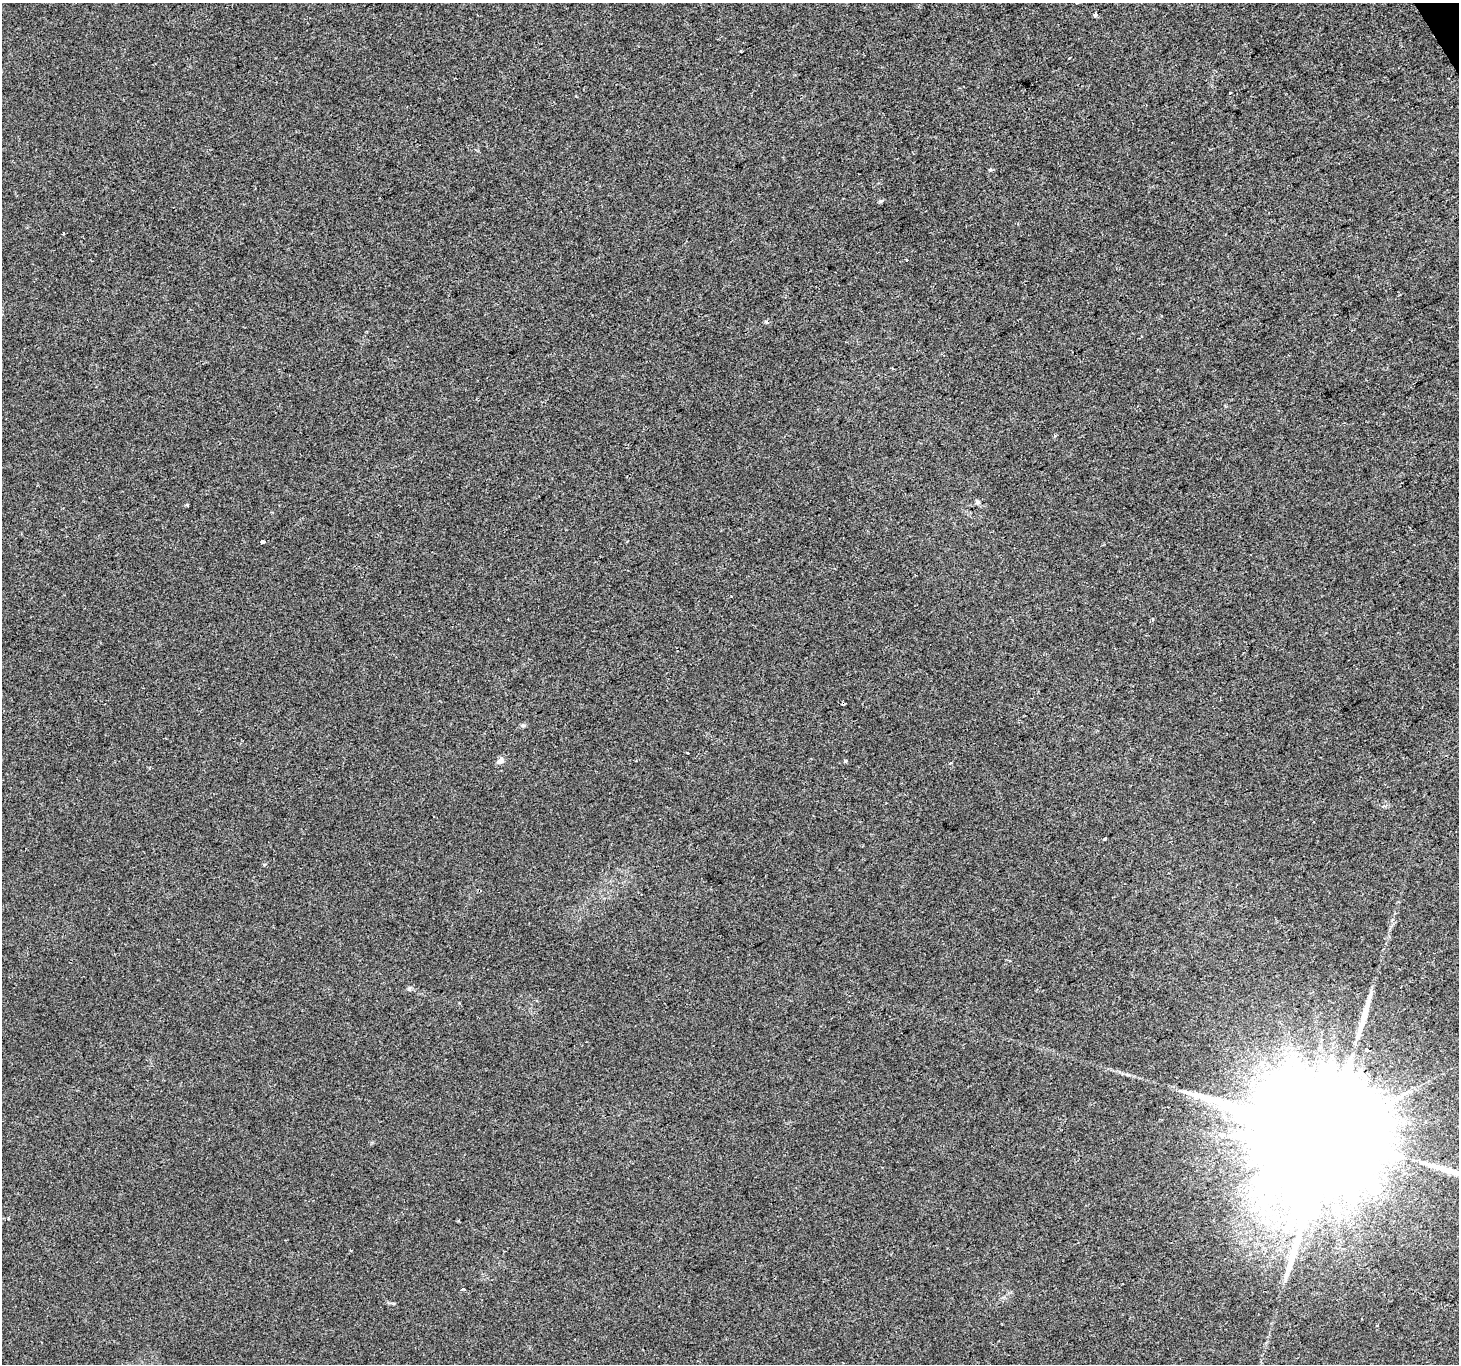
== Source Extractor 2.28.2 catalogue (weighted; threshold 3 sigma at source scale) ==
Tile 10 of 4 x 4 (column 2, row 3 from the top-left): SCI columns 1460-2916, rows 1532-2893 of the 5830 x 5725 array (HDU 1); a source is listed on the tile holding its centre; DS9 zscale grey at full resolution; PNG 1461 x 1366 px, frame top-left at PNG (2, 3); no overlay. Shown black and unused: <1% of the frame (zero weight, under 2 of 3 exposures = <1% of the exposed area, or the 3 px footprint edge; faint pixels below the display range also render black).
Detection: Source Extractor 2.28.2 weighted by HDU 2 'WHT'; one run over the whole footprint, this tile lists its part. Background 0.00705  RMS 0.0048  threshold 0.0216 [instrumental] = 3 sigma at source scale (4.5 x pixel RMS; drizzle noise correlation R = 1.50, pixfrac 1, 0.0396/0.0396 arcsec/px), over >= 5 px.
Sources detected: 25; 2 cosmic-ray / hot-pixel residue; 2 long thin detections or spike segments (spike, bleed or trail) — not listed; the other 21 listed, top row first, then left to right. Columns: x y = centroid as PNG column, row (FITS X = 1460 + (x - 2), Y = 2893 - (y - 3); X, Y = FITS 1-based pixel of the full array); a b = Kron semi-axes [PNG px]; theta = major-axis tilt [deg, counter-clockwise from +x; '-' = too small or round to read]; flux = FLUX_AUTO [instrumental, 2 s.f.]
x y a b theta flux
1077 3 3 2 - 0.52
1095 15 5 4 - 1.2
741 51 3 2 - 0.42
1069 58 3 3 - 1
1230 93 3 2 - 0.39
990 170 6 4 0 0.57
63 234 3 3 - 1
766 322 4 3 - 1.3
978 502 6 5 - 0.97
187 505 3 3 - 0.73
263 542 3 3 - 1.8
1152 619 4 3 - 0.65
523 725 6 5 - 0.86
500 761 9 7 48 2.1
845 761 4 4 - 0.68
950 763 3 2 - 1.2
1104 839 3 3 - 1.8
1367 1050 3 3 - 3.4
1331 1133 77 28 27 45000
463 1289 4 3 - 0.79
1377 1325 3 3 - 1.4
Isophote crosses this tile's border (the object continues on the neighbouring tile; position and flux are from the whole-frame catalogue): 1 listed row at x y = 1077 3
Unlisted compact peaks at least as high as the median listed source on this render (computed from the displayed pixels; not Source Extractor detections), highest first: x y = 409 989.